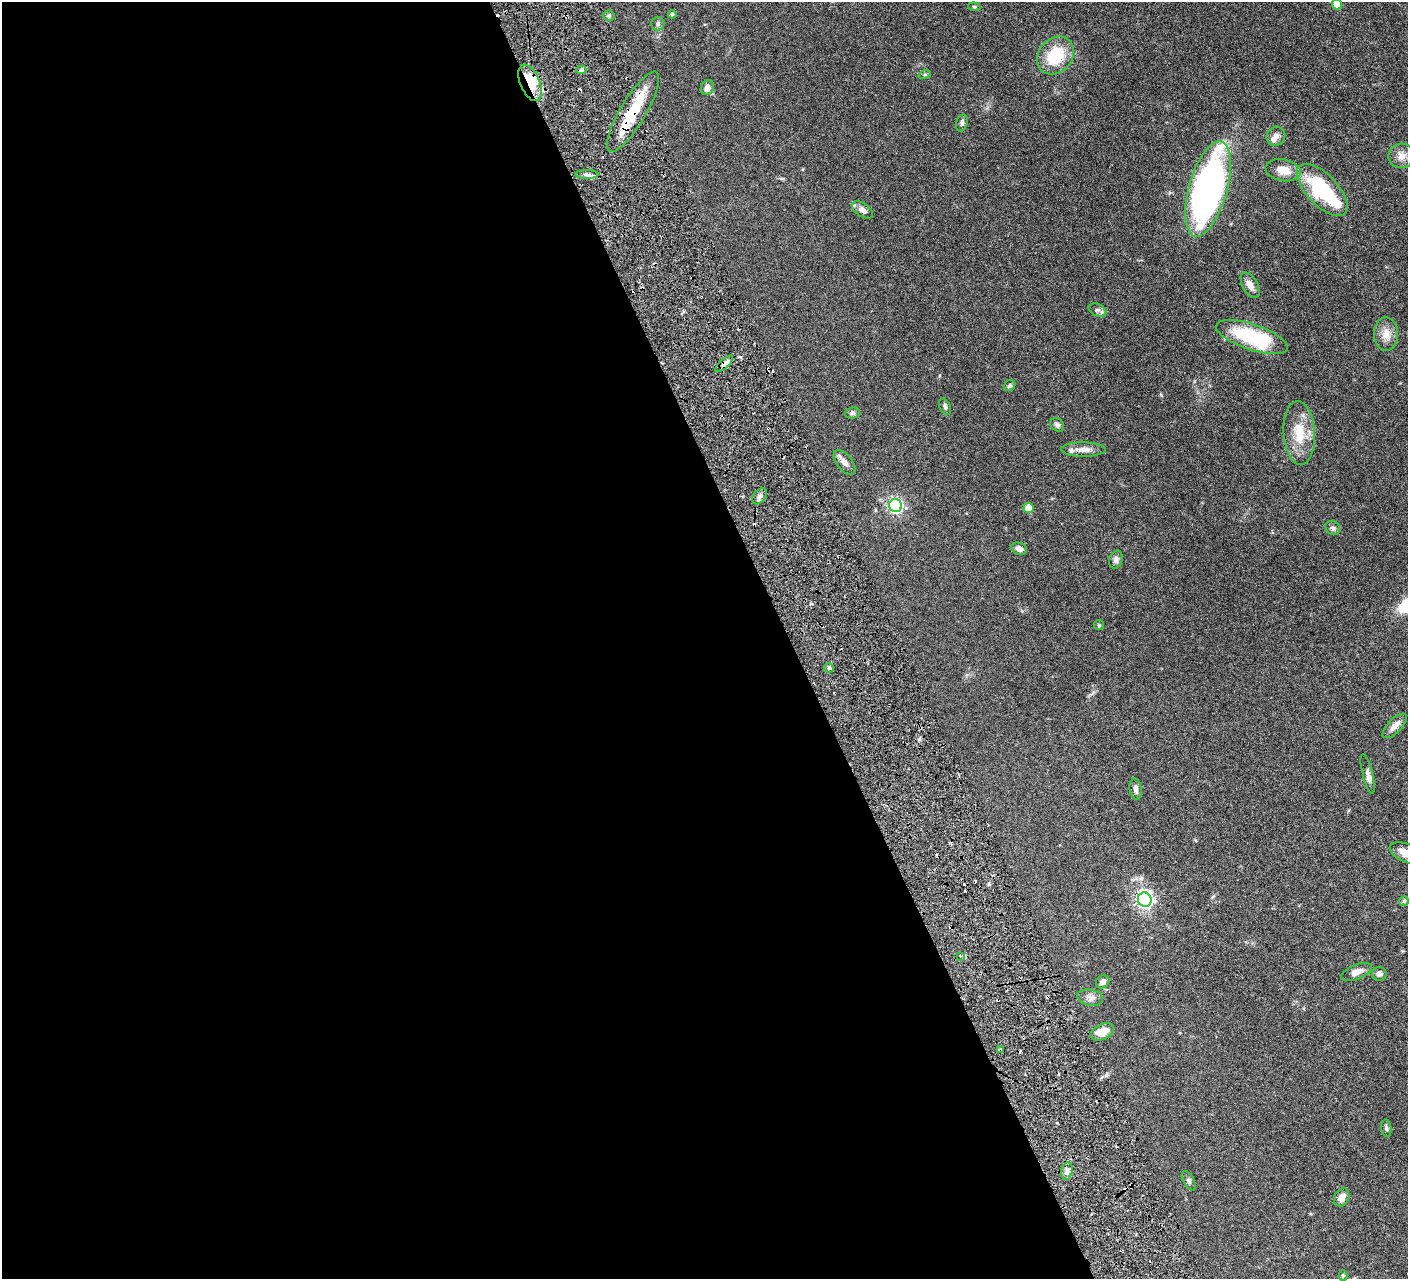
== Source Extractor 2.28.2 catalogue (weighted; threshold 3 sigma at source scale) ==
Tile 9 of 4 x 4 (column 1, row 3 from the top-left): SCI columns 7-1412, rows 1582-2858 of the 5639 x 5584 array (HDU 1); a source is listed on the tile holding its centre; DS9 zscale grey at full resolution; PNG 1410 x 1281 px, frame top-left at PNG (2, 2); each listed source drawn as its Kron ellipse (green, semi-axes under 4 px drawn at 4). Shown black and unused: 56% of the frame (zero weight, under 3 of 6 exposures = <1% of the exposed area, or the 3 px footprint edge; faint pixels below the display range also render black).
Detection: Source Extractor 2.28.2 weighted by HDU 2 'WHT'; one run over the whole footprint, this tile lists its part. Background 0.0705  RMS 0.0033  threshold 0.0136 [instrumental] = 3 sigma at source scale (4.09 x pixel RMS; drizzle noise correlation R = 1.36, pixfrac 0.8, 0.05/0.05 arcsec/px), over >= 5 px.
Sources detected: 68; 1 inside a brighter object's white glare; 7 cosmic-ray / hot-pixel residue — neither listed nor drawn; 3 inside a brighter listed object's ellipse — not listed separately; the other 57 listed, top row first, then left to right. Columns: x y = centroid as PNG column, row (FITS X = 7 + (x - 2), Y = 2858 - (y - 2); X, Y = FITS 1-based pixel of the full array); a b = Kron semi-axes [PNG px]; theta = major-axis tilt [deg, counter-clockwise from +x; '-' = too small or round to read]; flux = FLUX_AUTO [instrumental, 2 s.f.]
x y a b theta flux
1337 4 5 5 - 5.4
974 7 6 4 -7 0.38
672 14 4 4 - 0.56
609 16 6 5 - 0.45
658 24 7 6 - 0.68
1055 55 20 17 48 12
581 70 5 4 - 0.56
925 74 6 4 18 0.37
530 83 19 10 -67 7.4
707 88 8 6 64 1.9
633 112 46 13 59 13
962 123 8 5 74 0.82
1276 136 10 9 - 1.5
1401 156 13 12 - 2.4
1283 170 18 11 -11 3.7
587 174 11 4 0 1.1
1208 189 49 19 74 120
1322 190 33 15 -47 23
862 210 12 6 -34 1.6
1250 285 14 7 -62 2
1098 310 9 6 -25 0.94
1386 334 17 12 -89 3.2
1252 337 37 13 -19 23
724 364 11 4 42 1.1
1010 386 6 5 - 0.64
945 407 9 5 -66 0.78
852 413 7 5 5 0.76
1057 425 7 6 - 0.76
1299 433 32 15 -86 8.4
1083 450 22 7 0 2.4
844 462 14 8 -52 1.7
760 496 9 6 51 1.1
895 506 7 6 - 57
1028 508 5 5 - 5.5
1333 528 8 6 -36 0.76
1019 549 8 6 -18 1.7
1116 560 9 6 74 0.98
1099 625 5 5 - 0.36
829 668 5 5 - 0.46
1395 726 16 7 46 2
1368 774 20 5 -76 1.4
1136 789 11 6 -80 1.1
1406 853 17 9 -24 3.3
1145 900 7 6 - 98
1404 901 5 5 - 0.4
960 956 3 3 - 0.22
1356 972 16 7 22 2.6
1379 974 7 7 - 1.2
1103 982 7 6 - 1.3
1090 998 13 8 -11 1.5
1102 1032 12 7 25 3.7
1000 1050 3 3 - 0.43
1386 1128 9 5 -82 0.62
1067 1171 9 5 80 1.1
1189 1181 11 5 -61 0.72
1342 1197 9 7 60 2.1
1343 1276 5 4 - 0.33
Overlapping masked pixels (flux is a lower limit): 5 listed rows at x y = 530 83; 633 112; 587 174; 724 364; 1000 1050
Isophote crosses this tile's border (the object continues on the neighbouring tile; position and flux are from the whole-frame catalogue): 2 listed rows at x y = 1337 4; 1406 853